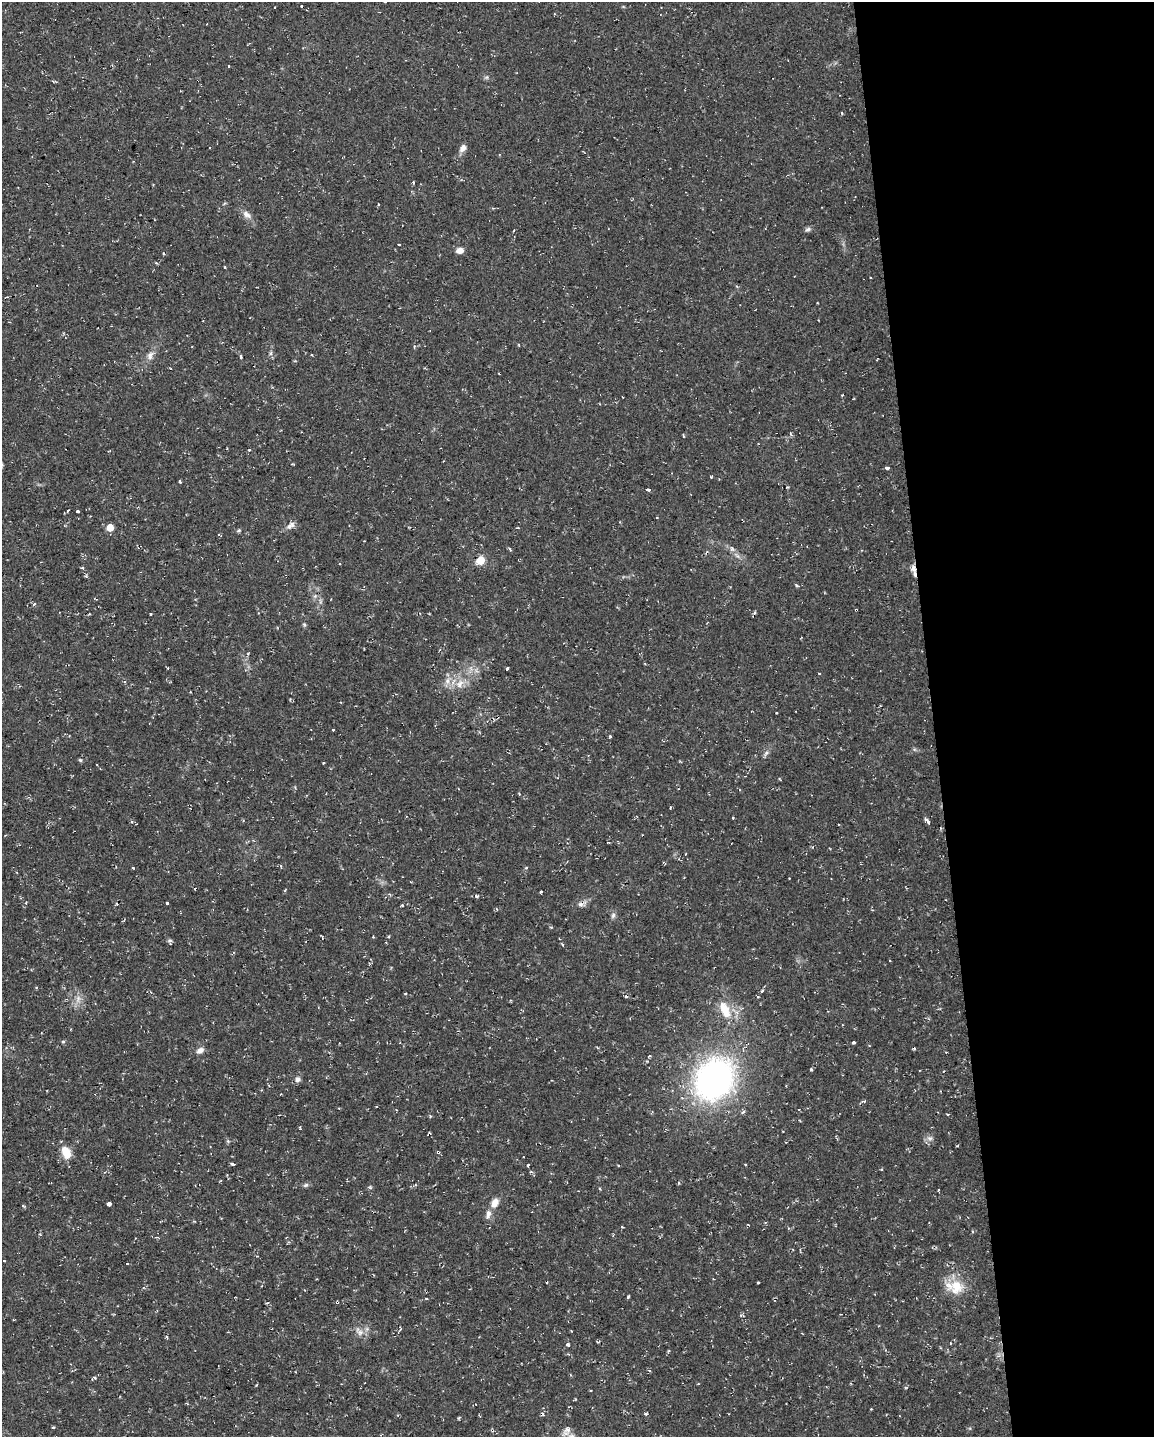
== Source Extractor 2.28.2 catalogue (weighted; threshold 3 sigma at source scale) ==
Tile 8 of 4 x 3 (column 4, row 2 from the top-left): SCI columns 3456-4607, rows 1484-2918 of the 4607 x 4367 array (HDU 1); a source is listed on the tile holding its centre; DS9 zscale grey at full resolution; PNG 1156 x 1439 px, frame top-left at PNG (2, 2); no overlay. Shown black and unused: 19% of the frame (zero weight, under 2 of 3 exposures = <1% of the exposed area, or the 3 px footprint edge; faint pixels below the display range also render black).
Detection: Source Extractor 2.28.2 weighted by HDU 2 'WHT'; one run over the whole footprint, this tile lists its part. Background 0.0286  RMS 0.004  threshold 0.018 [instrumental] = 3 sigma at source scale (4.5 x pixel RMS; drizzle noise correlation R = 1.50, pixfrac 1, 0.0396/0.0396 arcsec/px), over >= 5 px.
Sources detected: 124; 15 cosmic-ray / hot-pixel residue — not listed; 1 inside a brighter listed object's ellipse — not listed separately; the other 108 listed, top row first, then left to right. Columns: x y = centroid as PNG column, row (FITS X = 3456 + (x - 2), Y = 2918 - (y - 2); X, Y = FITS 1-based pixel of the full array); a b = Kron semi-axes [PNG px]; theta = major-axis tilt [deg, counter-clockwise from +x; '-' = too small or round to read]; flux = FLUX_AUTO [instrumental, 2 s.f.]
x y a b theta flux
385 2 3 3 - 1.1
229 66 3 3 - 1.3
842 113 4 2 - 0.35
463 148 8 6 52 2.5
413 182 3 3 - 0.99
378 204 3 3 - 0.52
247 214 13 7 -35 2.4
808 229 9 6 28 0.97
399 244 3 3 - 1
460 250 7 6 - 2.8
225 267 3 2 - 0.46
870 278 3 2 - 0.55
518 344 4 3 - 0.44
271 353 7 4 90 0.82
150 355 14 8 63 2.6
241 356 6 3 -83 0.58
622 397 2 2 - 0.25
249 450 3 3 - 0.8
887 468 4 3 - 2
711 477 3 3 - 0.33
179 481 3 3 - 1.3
787 487 4 3 - 0.38
648 490 4 3 - 1.8
77 511 3 3 - 2.3
290 526 13 8 39 2
110 527 5 5 - 7.8
239 530 6 4 18 0.58
219 535 5 3 - 0.48
510 549 5 3 - 0.67
732 549 8 6 -73 1.3
480 560 5 5 - 15
913 568 11 7 -75 2.1
796 586 5 3 - 0.54
34 604 5 4 - 0.55
755 612 5 3 - 0.49
150 614 3 2 - 0.33
304 625 6 5 - 0.62
507 668 3 3 - 10
819 673 3 2 - 0.47
447 681 10 8 67 2.5
460 684 14 9 55 4
20 686 3 3 - 0.46
333 729 3 3 - 0.8
610 736 4 3 - 0.45
766 753 9 4 55 1
80 760 5 5 - 0.58
745 776 3 2 - 0.5
519 794 4 3 - 0.4
670 807 4 2 - 0.41
733 818 2 2 - 0.37
131 821 4 3 - 0.4
927 821 9 3 -46 1
609 842 3 2 - 0.36
281 866 5 3 - 0.37
133 868 3 2 - 0.41
526 868 5 3 - 0.39
541 892 3 3 - 0.93
476 896 5 4 - 0.72
167 903 3 3 - 0.77
582 904 15 7 17 2
402 905 3 3 - 0.77
613 915 8 6 73 1.1
170 941 8 4 0 0.75
562 944 4 3 - 0.43
762 990 3 3 - 1.3
78 999 12 5 73 2
725 1010 26 12 -66 9
842 1025 2 2 - 0.39
63 1042 5 5 - 0.53
854 1042 3 3 - 1.1
200 1050 10 7 31 2
649 1056 5 3 - 0.46
811 1069 4 3 - 0.44
297 1079 7 7 - 1.5
714 1079 49 40 58 120
864 1101 3 3 - 1.4
947 1114 3 3 - 0.7
430 1116 4 3 - 0.55
930 1138 8 6 0 1.4
957 1146 4 2 - 0.31
66 1152 13 8 -67 7.1
438 1152 4 3 - 0.9
233 1164 4 3 - 1.7
528 1165 3 3 - 0.51
306 1185 8 5 27 0.85
495 1203 13 8 60 3.3
109 1204 3 3 - 19
23 1206 4 3 - 0.54
488 1214 14 7 78 2.2
622 1227 3 3 - 0.48
40 1234 4 2 - 0.28
4 1261 3 3 - 0.81
127 1264 3 2 - 0.53
758 1282 3 3 - 1.4
956 1287 21 19 45 9.7
426 1298 4 3 - 0.33
400 1329 8 4 74 0.53
571 1331 4 2 - 0.28
360 1332 9 8 - 2.3
167 1337 3 3 - 1.2
597 1342 4 3 - 0.41
950 1343 3 2 - 0.27
568 1344 4 3 - 2.6
543 1414 5 3 - 0.52
646 1414 4 3 - 0.66
459 1418 5 3 - 0.46
53 1427 4 3 - 0.5
566 1431 15 9 53 2.7
Overlapping masked pixels (flux is a lower limit): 3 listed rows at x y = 913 568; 582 904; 438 1152
Isophote crosses this tile's border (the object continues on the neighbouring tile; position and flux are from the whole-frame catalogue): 1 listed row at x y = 385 2
Unlisted compact peaks at least as high as the median listed source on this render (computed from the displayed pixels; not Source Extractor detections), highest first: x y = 628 1297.